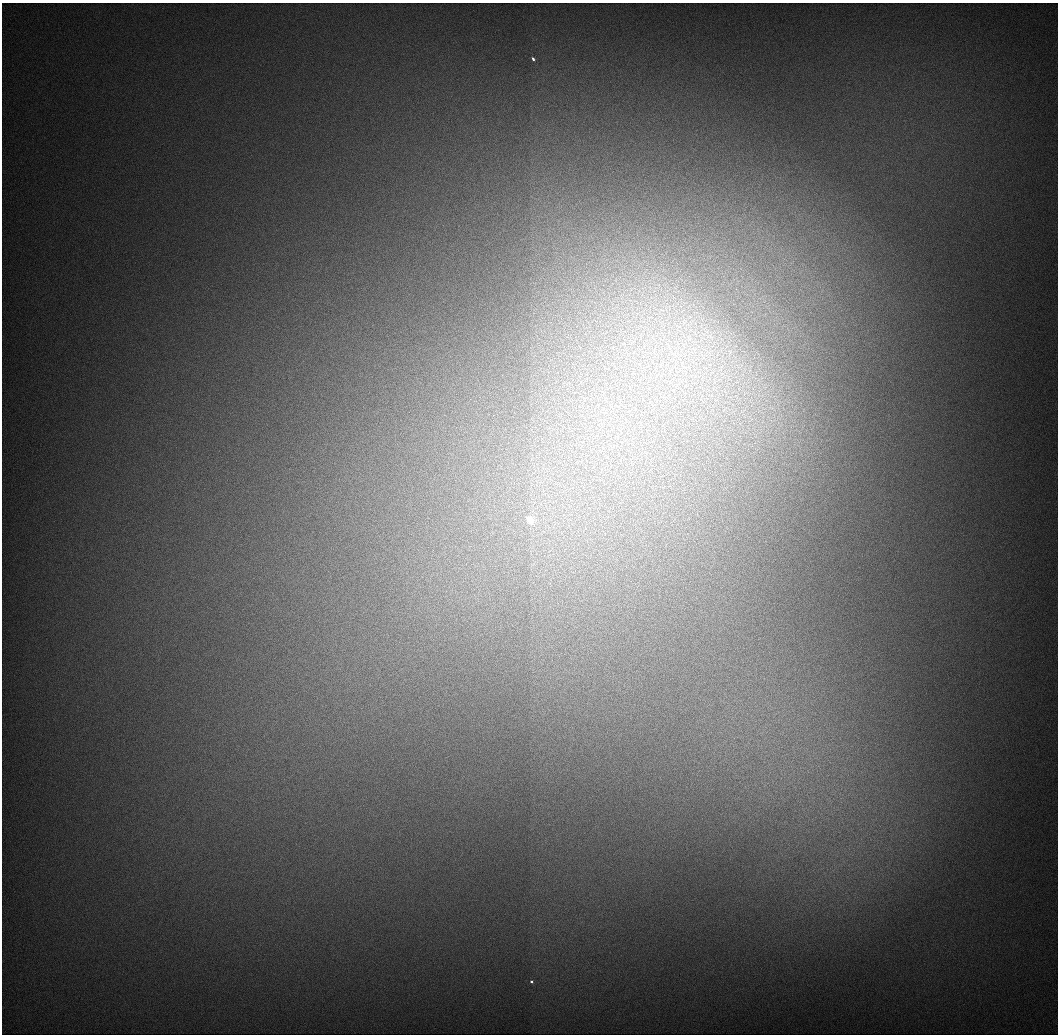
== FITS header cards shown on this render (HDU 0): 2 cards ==
NAXIS1  =                 1056 / Length of Axis 1 (Serial)
NAXIS2  =                 1032 / Length of Axis 2 (Parallel)

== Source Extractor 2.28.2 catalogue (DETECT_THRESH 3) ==
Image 1056 x 1032 px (HDU 0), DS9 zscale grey, 1 PNG px = 1 image px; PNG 1060 x 1036 px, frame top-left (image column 1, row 1032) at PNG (2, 3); no overlay
Background 548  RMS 5.8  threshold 17.4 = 3 sigma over >= 5 px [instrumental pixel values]
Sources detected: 8; all 8 listed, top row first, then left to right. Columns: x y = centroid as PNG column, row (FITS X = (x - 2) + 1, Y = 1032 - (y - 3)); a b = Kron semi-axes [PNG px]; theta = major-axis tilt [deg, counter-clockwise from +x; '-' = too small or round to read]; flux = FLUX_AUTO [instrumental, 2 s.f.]
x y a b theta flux
533 59 4 3 - 1000
710 336 15 10 -8 6000
689 338 13 7 78 3400
676 354 26 8 -13 8300
661 365 10 6 63 2400
670 371 7 4 -71 1300
530 520 5 4 - 24000
531 982 3 3 - 1200